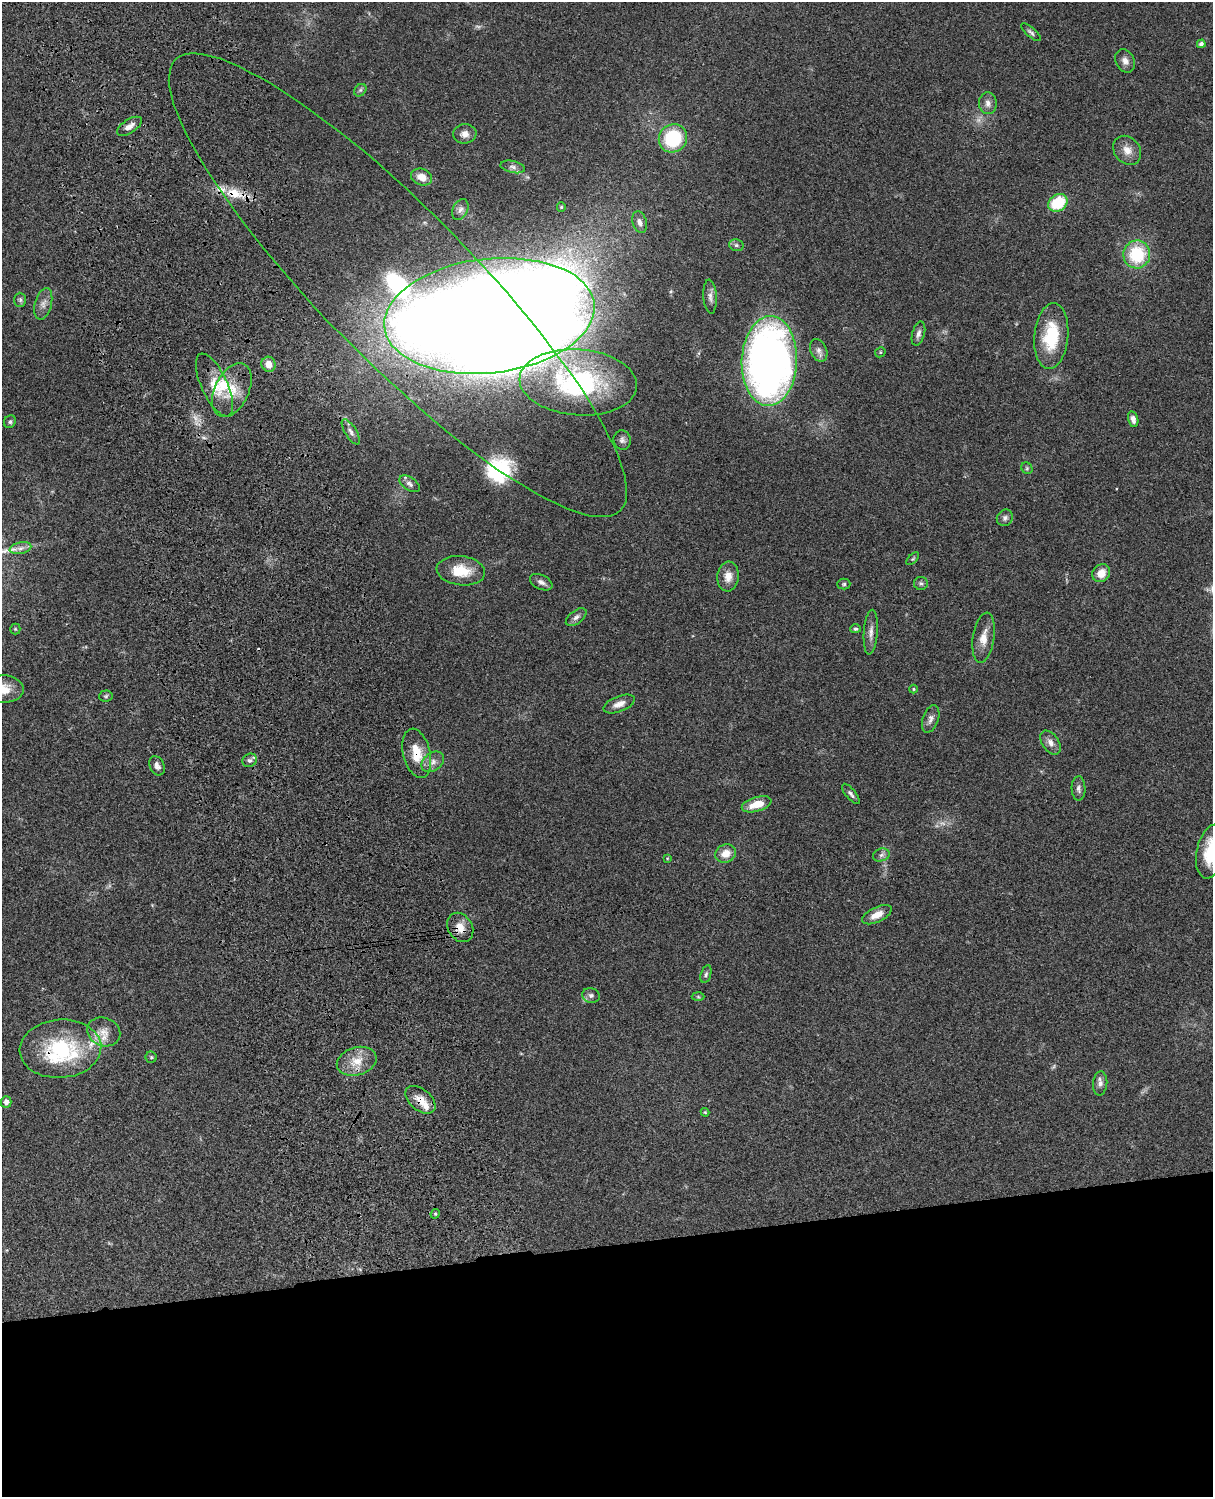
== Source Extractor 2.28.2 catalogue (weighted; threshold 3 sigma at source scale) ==
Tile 11 of 4 x 3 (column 3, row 3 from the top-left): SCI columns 2545-3755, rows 277-1771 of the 5086 x 4926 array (HDU 1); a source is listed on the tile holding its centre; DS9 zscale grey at full resolution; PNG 1215 x 1499 px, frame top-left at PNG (2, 2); each listed source drawn as its Kron ellipse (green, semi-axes under 4 px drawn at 4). Shown black and unused: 17% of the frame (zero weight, under 3 of 4 exposures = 6% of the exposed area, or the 3 px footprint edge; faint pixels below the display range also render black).
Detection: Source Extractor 2.28.2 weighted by HDU 2 'WHT'; one run over the whole footprint, this tile lists its part. Background 0.0785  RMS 0.0058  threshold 0.0259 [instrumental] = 3 sigma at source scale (4.5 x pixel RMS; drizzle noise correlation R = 1.50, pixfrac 1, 0.05/0.05 arcsec/px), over >= 5 px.
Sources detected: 96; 4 too faint to see at this stretch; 1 inside a brighter object's white glare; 2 cosmic-ray / hot-pixel residue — neither listed nor drawn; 7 inside a brighter listed object's ellipse — not listed separately; the other 82 listed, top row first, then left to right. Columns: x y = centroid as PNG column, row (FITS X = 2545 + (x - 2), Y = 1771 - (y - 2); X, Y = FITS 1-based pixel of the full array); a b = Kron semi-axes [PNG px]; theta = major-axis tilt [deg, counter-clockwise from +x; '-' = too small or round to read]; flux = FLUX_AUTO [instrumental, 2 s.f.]
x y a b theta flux
1031 32 12 5 -40 1.6
1201 44 4 4 - 1.9
1125 61 12 9 -62 3.2
360 90 7 5 46 1.1
988 103 11 9 -86 3.1
129 126 14 6 33 3.7
465 134 12 9 8 3.9
673 138 15 13 46 34
1127 150 15 13 -49 5.9
513 167 12 6 -13 2.3
422 177 11 8 -22 5.8
1058 203 10 8 34 24
561 207 5 4 - 0.63
460 210 11 7 65 2.6
640 222 11 7 -74 2.8
736 245 7 5 -14 1.4
1137 254 14 13 - 29
398 285 317 75 -45 470
710 297 17 6 -86 3.1
20 300 7 6 - 1.2
43 304 16 8 75 3.6
489 316 106 57 6 3600
918 334 12 6 74 2.4
1051 336 33 17 85 27
819 350 12 8 -66 2.8
880 352 5 5 - 0.72
769 361 45 27 88 340
269 364 7 7 - 6.1
578 382 59 33 -4 100
214 385 34 13 -65 12
232 390 28 17 64 15
1133 419 8 5 -76 2.5
10 422 6 5 - 1.2
351 432 14 5 -58 2.4
622 440 10 8 -73 2.2
1027 468 6 5 - 0.9
409 484 11 6 -34 2.2
1005 518 9 7 49 2
20 548 11 5 11 2.6
913 559 8 3 45 0.78
461 571 24 14 -7 14
1101 573 9 8 - 6.6
728 576 15 11 86 5.6
541 582 12 7 -25 2.6
921 583 7 6 - 1.3
844 584 6 5 - 0.99
576 617 12 6 37 2.3
15 629 5 5 - 0.66
855 629 5 4 - 0.84
871 632 22 7 86 3.9
984 638 25 10 81 7.5
3 689 20 14 -1 9.2
913 689 4 4 - 0.59
106 696 7 5 4 1.1
619 704 16 7 21 4.4
931 719 14 7 70 2.9
1050 743 13 8 -57 3.6
417 753 25 13 -76 13
250 760 7 6 - 1.8
433 762 12 9 36 3.8
157 766 10 7 -63 2.4
1078 788 12 7 -88 2.2
851 794 12 5 -51 1.9
757 804 15 7 16 9.5
1211 851 27 14 77 23
726 853 10 9 - 6.5
881 855 8 6 17 1.8
667 858 4 3 - 0.44
877 915 16 7 25 5.6
460 927 15 12 -58 6.7
706 974 9 5 74 1.3
591 995 9 7 -13 1.9
698 997 6 4 -2 0.72
104 1032 17 14 -22 7.3
60 1049 41 29 4 49
151 1057 5 5 - 0.85
357 1061 20 14 17 10
1100 1083 12 7 85 2.6
420 1100 17 10 -40 7.1
6 1102 6 5 - 2.7
705 1112 4 4 - 0.62
435 1214 5 4 - 0.71
Overlapping masked pixels (flux is a lower limit): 5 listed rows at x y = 398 285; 417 753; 460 927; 60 1049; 420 1100
Isophote crosses this tile's border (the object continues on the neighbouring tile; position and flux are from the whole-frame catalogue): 3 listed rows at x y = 398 285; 3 689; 1211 851